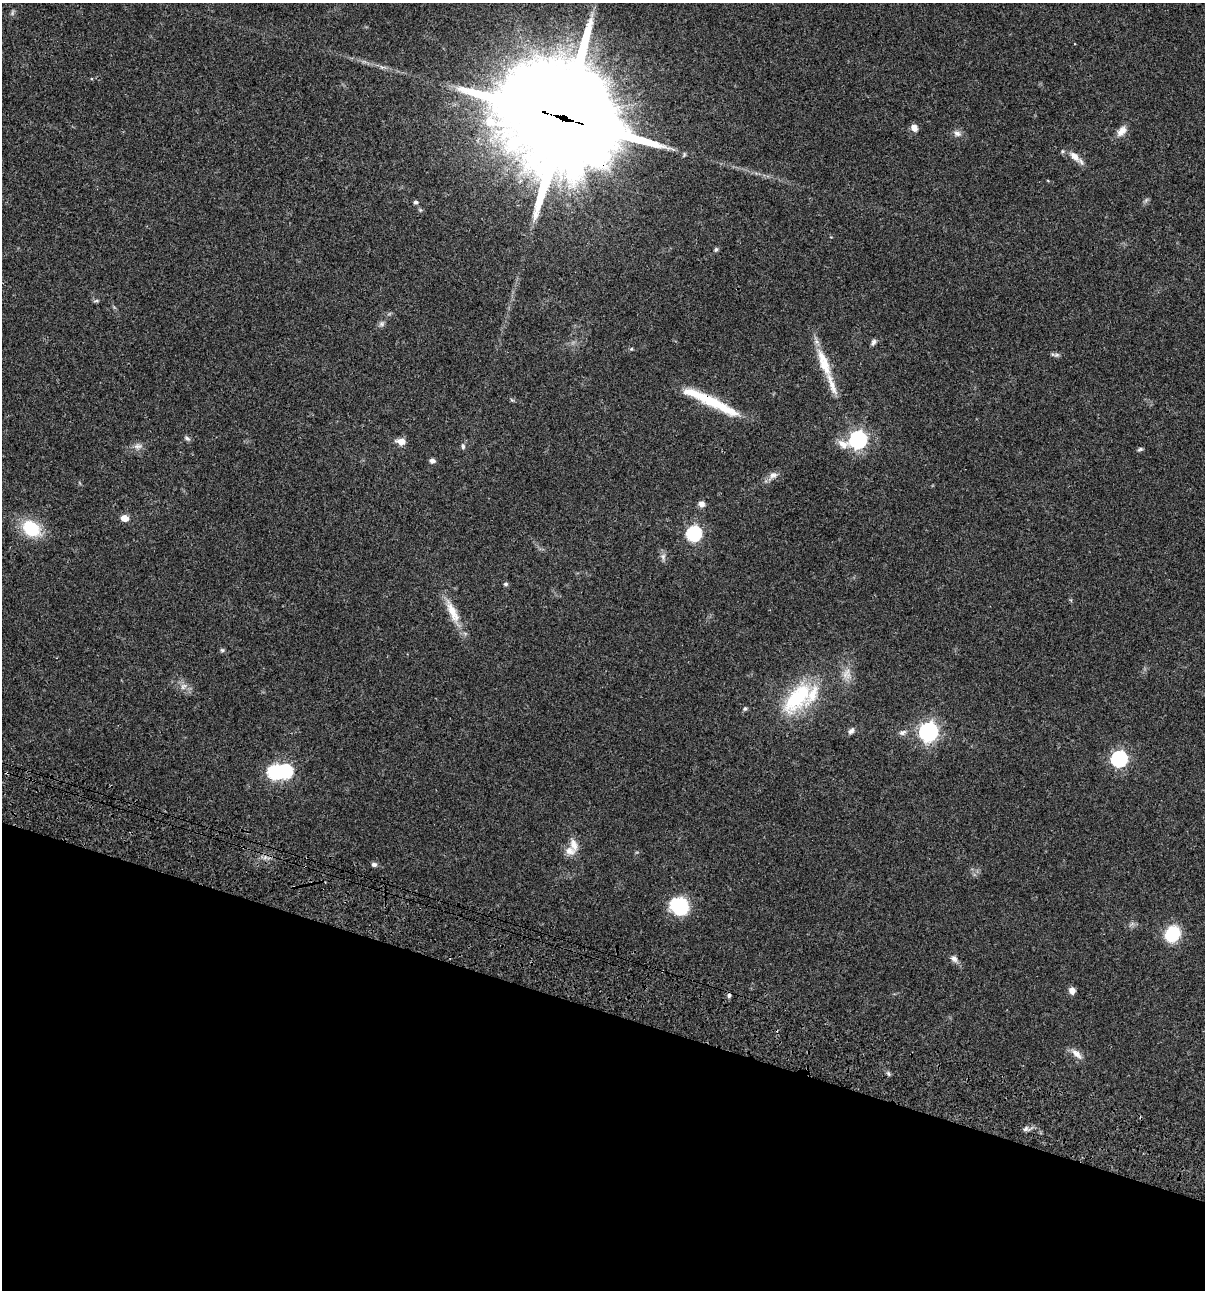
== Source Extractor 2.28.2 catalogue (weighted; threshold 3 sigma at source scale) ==
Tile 15 of 4 x 4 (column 3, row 4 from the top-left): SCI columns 2640-3842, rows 120-1407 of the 5404 x 5390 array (HDU 1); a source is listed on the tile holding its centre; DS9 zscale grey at full resolution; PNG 1207 x 1292 px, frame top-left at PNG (2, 3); no overlay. Shown black and unused: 22% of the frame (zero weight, under 3 of 4 exposures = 9% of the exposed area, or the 3 px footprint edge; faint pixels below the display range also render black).
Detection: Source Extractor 2.28.2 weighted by HDU 2 'WHT'; one run over the whole footprint, this tile lists its part. Background 0.0472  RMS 0.0054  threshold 0.0242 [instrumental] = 3 sigma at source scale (4.5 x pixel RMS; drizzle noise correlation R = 1.50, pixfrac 1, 0.05/0.05 arcsec/px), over >= 5 px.
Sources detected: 55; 1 cosmic-ray / hot-pixel residue — not listed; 6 inside a brighter listed object's ellipse — not listed separately; the other 48 listed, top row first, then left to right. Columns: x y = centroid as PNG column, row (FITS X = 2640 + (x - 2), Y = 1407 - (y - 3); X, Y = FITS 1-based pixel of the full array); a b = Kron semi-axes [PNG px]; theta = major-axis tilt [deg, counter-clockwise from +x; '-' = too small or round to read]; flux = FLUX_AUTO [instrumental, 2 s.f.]
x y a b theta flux
564 118 44 36 -23 10000
914 128 8 7 - 2.8
1121 131 15 9 50 4
957 133 10 7 -14 2.2
1074 156 18 9 -45 4.4
416 202 6 5 - 1
716 249 6 5 - 0.96
96 301 7 4 2 0.82
381 324 8 6 32 1.4
873 342 8 6 59 1.3
1057 355 7 5 19 1.1
824 365 28 13 -66 10
711 402 69 9 -26 26
187 438 9 5 -36 1.2
858 440 9 7 18 180
401 442 8 6 -8 4.8
138 446 13 6 1 2.3
463 446 8 5 -84 1.1
1140 449 7 5 17 0.84
432 461 5 5 - 2.2
773 475 11 8 19 2.7
701 504 8 7 - 2.1
124 518 6 6 - 5.3
31 528 24 18 -36 19
694 533 7 7 - 89
663 557 10 6 81 1.7
506 584 5 4 - 1
452 612 36 11 -64 10
222 650 6 5 - 0.85
847 674 16 12 75 5.2
183 686 11 6 44 1.9
797 698 47 24 49 37
745 709 6 4 67 0.82
851 731 9 6 47 1.6
903 732 11 6 21 1.8
928 732 8 7 - 210
1119 759 7 7 - 110
285 771 7 7 - 72
274 772 7 7 - 72
570 851 15 11 -9 4.5
374 864 6 5 - 1.3
679 906 18 15 -42 27
1172 934 13 11 57 25
954 958 9 7 -42 2
1072 990 8 7 - 2.9
1077 1054 16 8 -42 3.6
889 1074 6 4 -71 0.83
1025 1129 8 6 41 1.5
Overlapping masked pixels (flux is a lower limit): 2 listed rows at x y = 564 118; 711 402